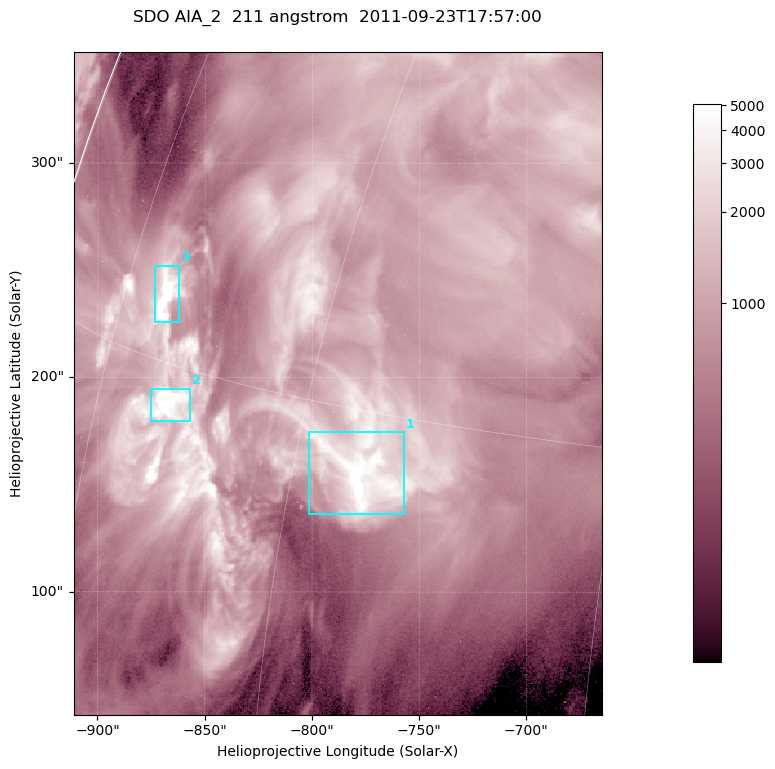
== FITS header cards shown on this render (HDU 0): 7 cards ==
TELESCOP= 'SDO     '           /
INSTRUME= 'AIA_2   '           /
WAVELNTH=                  211 /
WAVEUNIT= 'angstrom'           /
DATE-OBS= '2011-09-23T17:57:00.62' /
CTYPE1  = 'HPLN-TAN'           /
CTYPE2  = 'HPLT-TAN'           /

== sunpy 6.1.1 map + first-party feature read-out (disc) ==
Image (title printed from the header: SDO AIA_2  211 angstrom  2011-09-23T17:57:00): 410 x 514 px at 0.601 arcsec/px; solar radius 957 arcsec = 1592 px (partial field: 2.6% of the solar disc is inside the frame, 99% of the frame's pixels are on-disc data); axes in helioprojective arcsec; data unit not stated in the header (colour bar unlabelled)
Pointing: header CRPIX1/2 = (2038.91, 2046.17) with CRVAL1/2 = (0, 0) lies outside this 410 x 514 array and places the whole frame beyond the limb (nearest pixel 1.4 R_sun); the SolarSoft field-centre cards XCEN/YCEN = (-788.1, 197.3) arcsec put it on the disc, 1311 arcsec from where CRPIX/CRVAL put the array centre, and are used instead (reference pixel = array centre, CRVAL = XCEN/YCEN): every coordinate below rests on XCEN/YCEN
Orientation: roll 0.0564 deg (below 1 deg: not rotated)
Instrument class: DISC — disc imager (sunpy class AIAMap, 211 A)
Bright regions (active regions / flare kernels): reference = the on-disc median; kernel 3 px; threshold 5 sigma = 2533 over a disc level ~847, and >= 1.15x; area >= 210 px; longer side >= 5 px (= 3 arcsec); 3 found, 3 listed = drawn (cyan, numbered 1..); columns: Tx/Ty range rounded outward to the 2 arcsec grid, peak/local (2 s.f.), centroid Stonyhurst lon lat
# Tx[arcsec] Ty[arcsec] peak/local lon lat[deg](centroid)
1 -802..-756 136..176 9.2 -56 +13
2 -876..-856 180..196 14 -69 +14
3 -874..-862 226..252 9.2 -71 +17